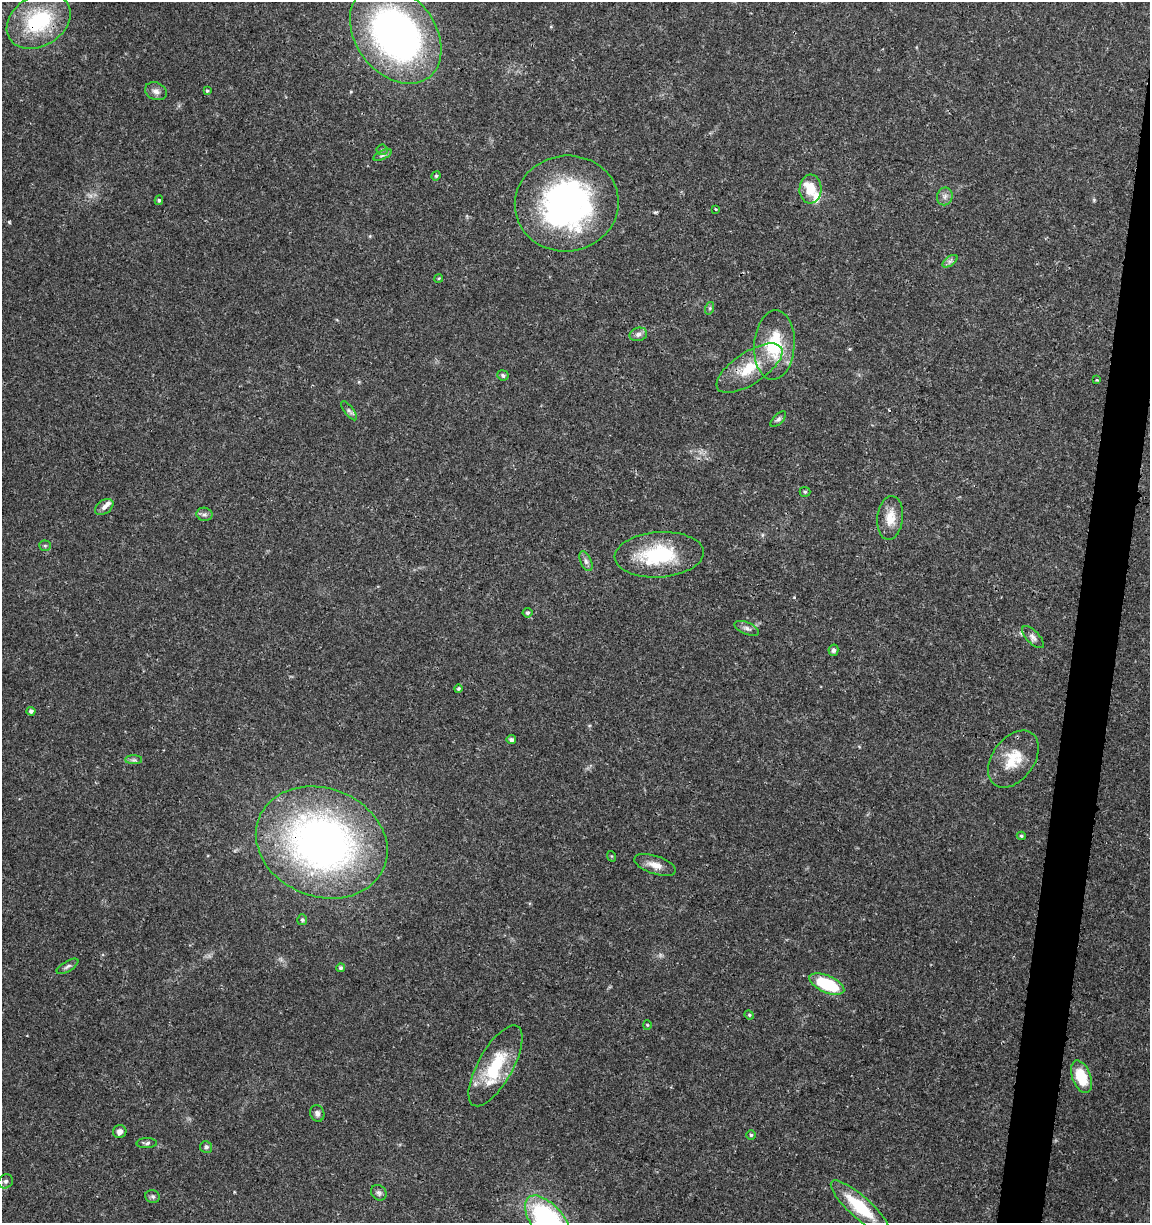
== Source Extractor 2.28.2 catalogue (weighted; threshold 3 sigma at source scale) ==
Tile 10 of 4 x 4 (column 2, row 3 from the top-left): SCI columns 1375-2522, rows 1232-2452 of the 5104 x 4898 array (HDU 1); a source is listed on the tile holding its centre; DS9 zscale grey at full resolution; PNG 1152 x 1225 px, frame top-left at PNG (2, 2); each listed source drawn as its Kron ellipse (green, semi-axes under 4 px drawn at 4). Shown black and unused: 3% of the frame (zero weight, under 3 of 4 exposures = <1% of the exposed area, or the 3 px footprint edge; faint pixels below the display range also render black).
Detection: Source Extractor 2.28.2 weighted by HDU 2 'WHT'; one run over the whole footprint, this tile lists its part. Background 0.0341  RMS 0.0023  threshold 0.0101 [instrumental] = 3 sigma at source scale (4.5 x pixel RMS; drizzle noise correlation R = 1.50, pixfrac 1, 0.0396/0.0396 arcsec/px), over >= 5 px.
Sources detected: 69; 2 inside a brighter object's white glare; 2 cosmic-ray / hot-pixel residue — neither listed nor drawn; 5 inside a brighter listed object's ellipse — not listed separately; the other 60 listed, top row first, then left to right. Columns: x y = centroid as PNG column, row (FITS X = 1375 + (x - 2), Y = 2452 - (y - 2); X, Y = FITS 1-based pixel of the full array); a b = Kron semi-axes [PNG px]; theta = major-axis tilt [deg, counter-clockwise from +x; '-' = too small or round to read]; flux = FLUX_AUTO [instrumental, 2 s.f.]
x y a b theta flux
39 21 34 25 31 19
396 35 54 39 -52 95
156 91 11 8 -21 1.2
207 91 4 3 - 0.25
382 150 5 5 - 0.35
382 155 10 4 27 0.57
436 176 5 4 - 0.27
810 189 14 11 85 4.1
945 196 9 8 - 0.94
159 200 5 4 - 0.35
567 203 52 48 9 61
715 209 3 2 - 0.18
950 261 9 4 37 0.64
439 278 4 3 - 0.21
710 308 6 4 72 0.37
638 334 9 6 14 0.91
774 345 35 20 86 12
749 368 38 16 33 8
503 375 6 5 - 0.57
1097 380 3 3 - 0.25
349 411 11 4 -53 0.63
778 419 10 4 45 0.53
805 492 5 5 - 0.32
104 507 10 6 36 1
204 514 8 6 -10 0.71
890 518 22 13 84 3.5
45 546 6 5 - 0.36
659 555 44 22 4 16
586 561 10 5 -65 0.81
528 613 5 5 - 0.45
747 628 13 6 -23 0.89
1033 637 14 6 -46 0.99
833 650 6 5 - 0.54
458 689 4 4 - 0.36
31 711 4 4 - 0.61
511 740 4 4 - 0.63
1013 759 32 21 54 7.2
134 760 8 4 -1 0.54
1021 836 4 4 - 0.34
322 842 67 54 -21 110
611 856 5 3 - 0.21
655 865 21 9 -19 2.3
302 920 5 5 - 0.41
68 966 12 5 31 0.72
341 968 4 4 - 0.52
827 984 19 8 -23 13
749 1015 5 4 - 0.28
647 1025 4 4 - 0.22
495 1066 45 17 61 12
1081 1077 17 9 -70 7
317 1113 8 7 - 0.84
120 1132 7 6 - 1
751 1135 5 4 - 0.33
147 1143 10 5 1 0.63
206 1147 6 6 - 0.66
6 1181 8 6 42 0.73
379 1193 8 7 - 0.65
153 1196 7 6 - 0.52
860 1207 37 11 -41 11
548 1222 32 16 -50 49
Overlapping masked pixels (flux is a lower limit): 3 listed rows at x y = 39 21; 567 203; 322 842
Isophote crosses this tile's border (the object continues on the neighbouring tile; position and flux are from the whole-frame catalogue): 2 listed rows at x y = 6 1181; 548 1222